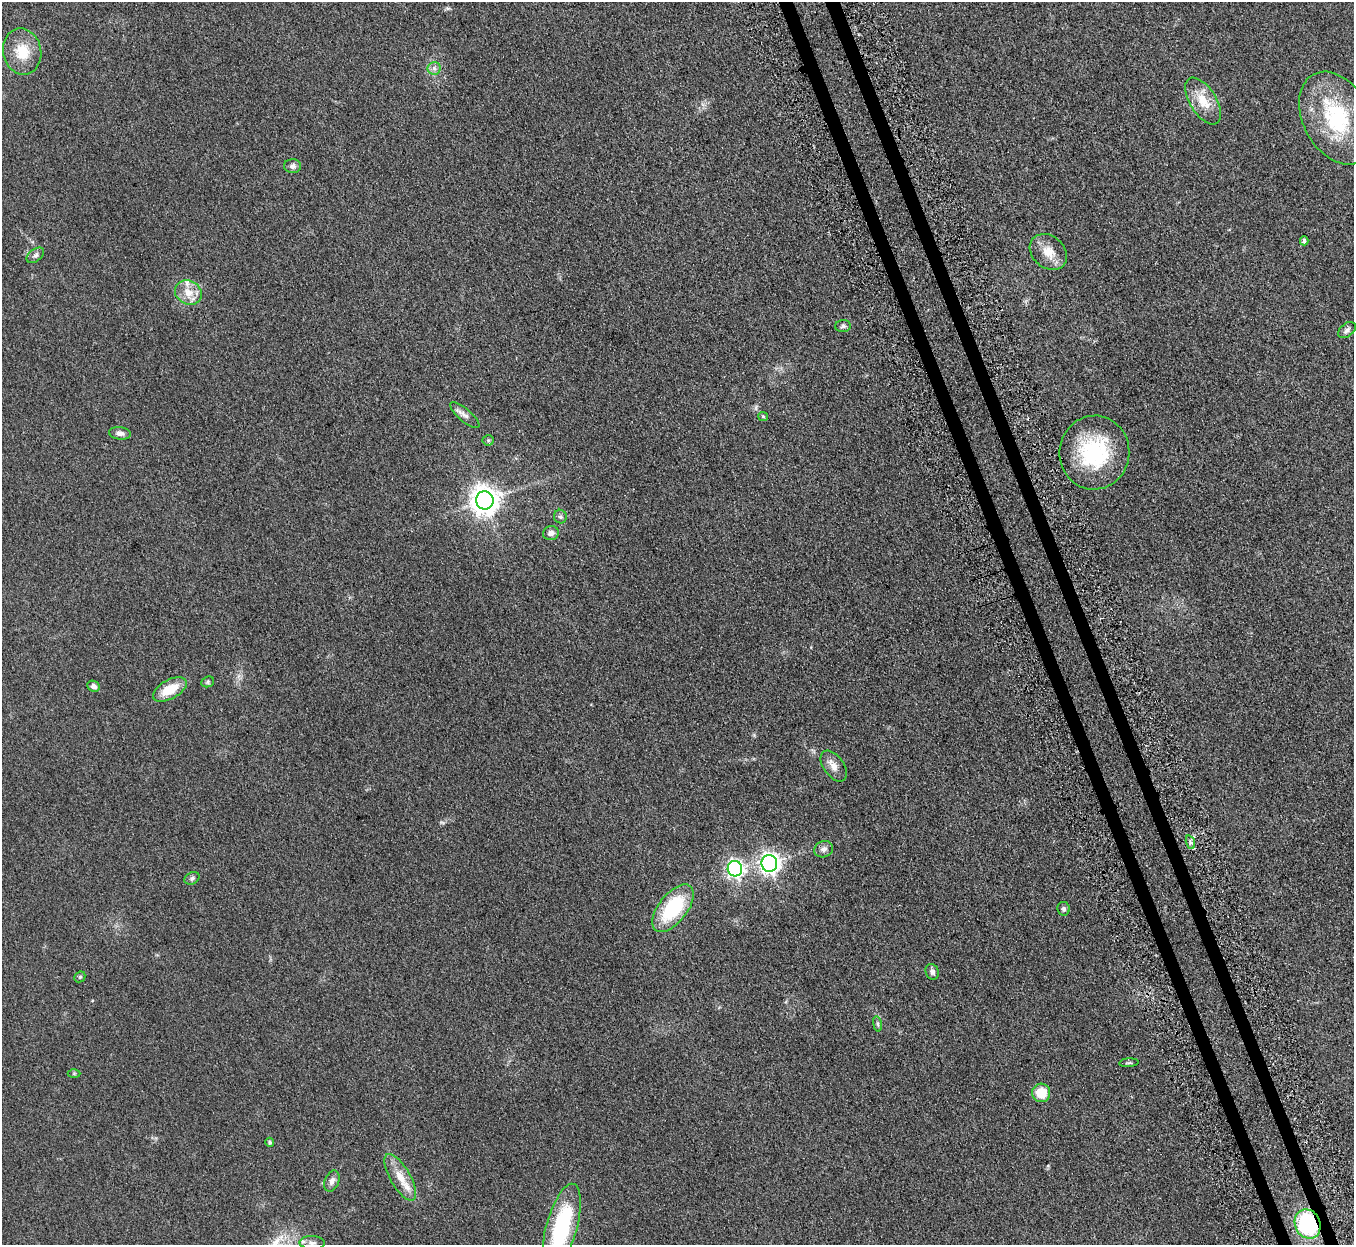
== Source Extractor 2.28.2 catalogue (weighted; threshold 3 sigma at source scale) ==
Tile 6 of 4 x 4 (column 2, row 2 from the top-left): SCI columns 1410-2761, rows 2809-4051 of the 5523 x 5490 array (HDU 1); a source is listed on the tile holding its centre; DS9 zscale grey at full resolution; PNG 1356 x 1247 px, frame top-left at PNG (2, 2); each listed source drawn as its Kron ellipse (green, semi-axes under 4 px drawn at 4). Shown black and unused: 2% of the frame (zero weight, under 3 of 5 exposures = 4% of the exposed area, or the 3 px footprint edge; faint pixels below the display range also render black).
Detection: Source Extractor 2.28.2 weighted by HDU 2 'WHT'; one run over the whole footprint, this tile lists its part. Background 0.0774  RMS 0.0073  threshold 0.0329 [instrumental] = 3 sigma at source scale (4.5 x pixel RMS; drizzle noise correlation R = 1.50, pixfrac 1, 0.05/0.05 arcsec/px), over >= 5 px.
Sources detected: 44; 1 cosmic-ray / hot-pixel residue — neither listed nor drawn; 1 inside a brighter listed object's ellipse — not listed separately; the other 42 listed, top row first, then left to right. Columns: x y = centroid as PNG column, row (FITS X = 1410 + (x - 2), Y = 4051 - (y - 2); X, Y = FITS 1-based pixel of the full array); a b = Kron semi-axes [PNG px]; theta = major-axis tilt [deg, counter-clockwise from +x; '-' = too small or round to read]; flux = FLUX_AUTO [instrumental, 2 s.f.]
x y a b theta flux
22 52 23 19 -78 17
434 68 6 6 - 2.2
1203 101 26 13 -58 14
1337 118 49 33 -61 60
293 166 8 7 - 2.6
1304 241 4 4 - 1.9
1048 252 20 16 -41 11
35 255 10 6 37 2
188 292 14 11 -28 9
843 326 8 6 2 1.6
1347 330 10 6 39 2.3
465 415 18 6 -40 3.6
763 416 5 4 - 0.84
120 433 11 6 -7 2.8
488 440 5 5 - 0.93
1094 453 37 35 84 59
485 500 9 8 - 830
560 517 7 6 - 1.8
551 533 8 7 - 3.5
208 682 6 5 - 1.1
93 686 6 5 - 2.6
170 689 18 9 29 16
834 766 17 10 -55 5.7
1190 842 7 4 -71 1.7
824 849 9 8 - 2.9
769 863 8 8 - 330
735 869 8 7 - 210
192 878 8 5 30 1.7
673 908 28 14 52 45
1064 909 7 6 - 1.4
932 972 8 6 -64 2.5
80 977 6 5 - 0.96
877 1024 8 4 -81 1.2
1129 1063 10 3 5 0.89
74 1073 6 4 0 0.8
1041 1093 9 9 - 14
270 1142 4 4 - 0.96
400 1177 26 10 -60 12
332 1181 11 7 67 3.3
1308 1224 15 12 -65 66
562 1227 44 15 74 63
312 1243 12 6 -3 2.9
Overlapping masked pixels (flux is a lower limit): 1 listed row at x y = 1308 1224
Isophote crosses this tile's border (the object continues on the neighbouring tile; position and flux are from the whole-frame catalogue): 1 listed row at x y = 562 1227